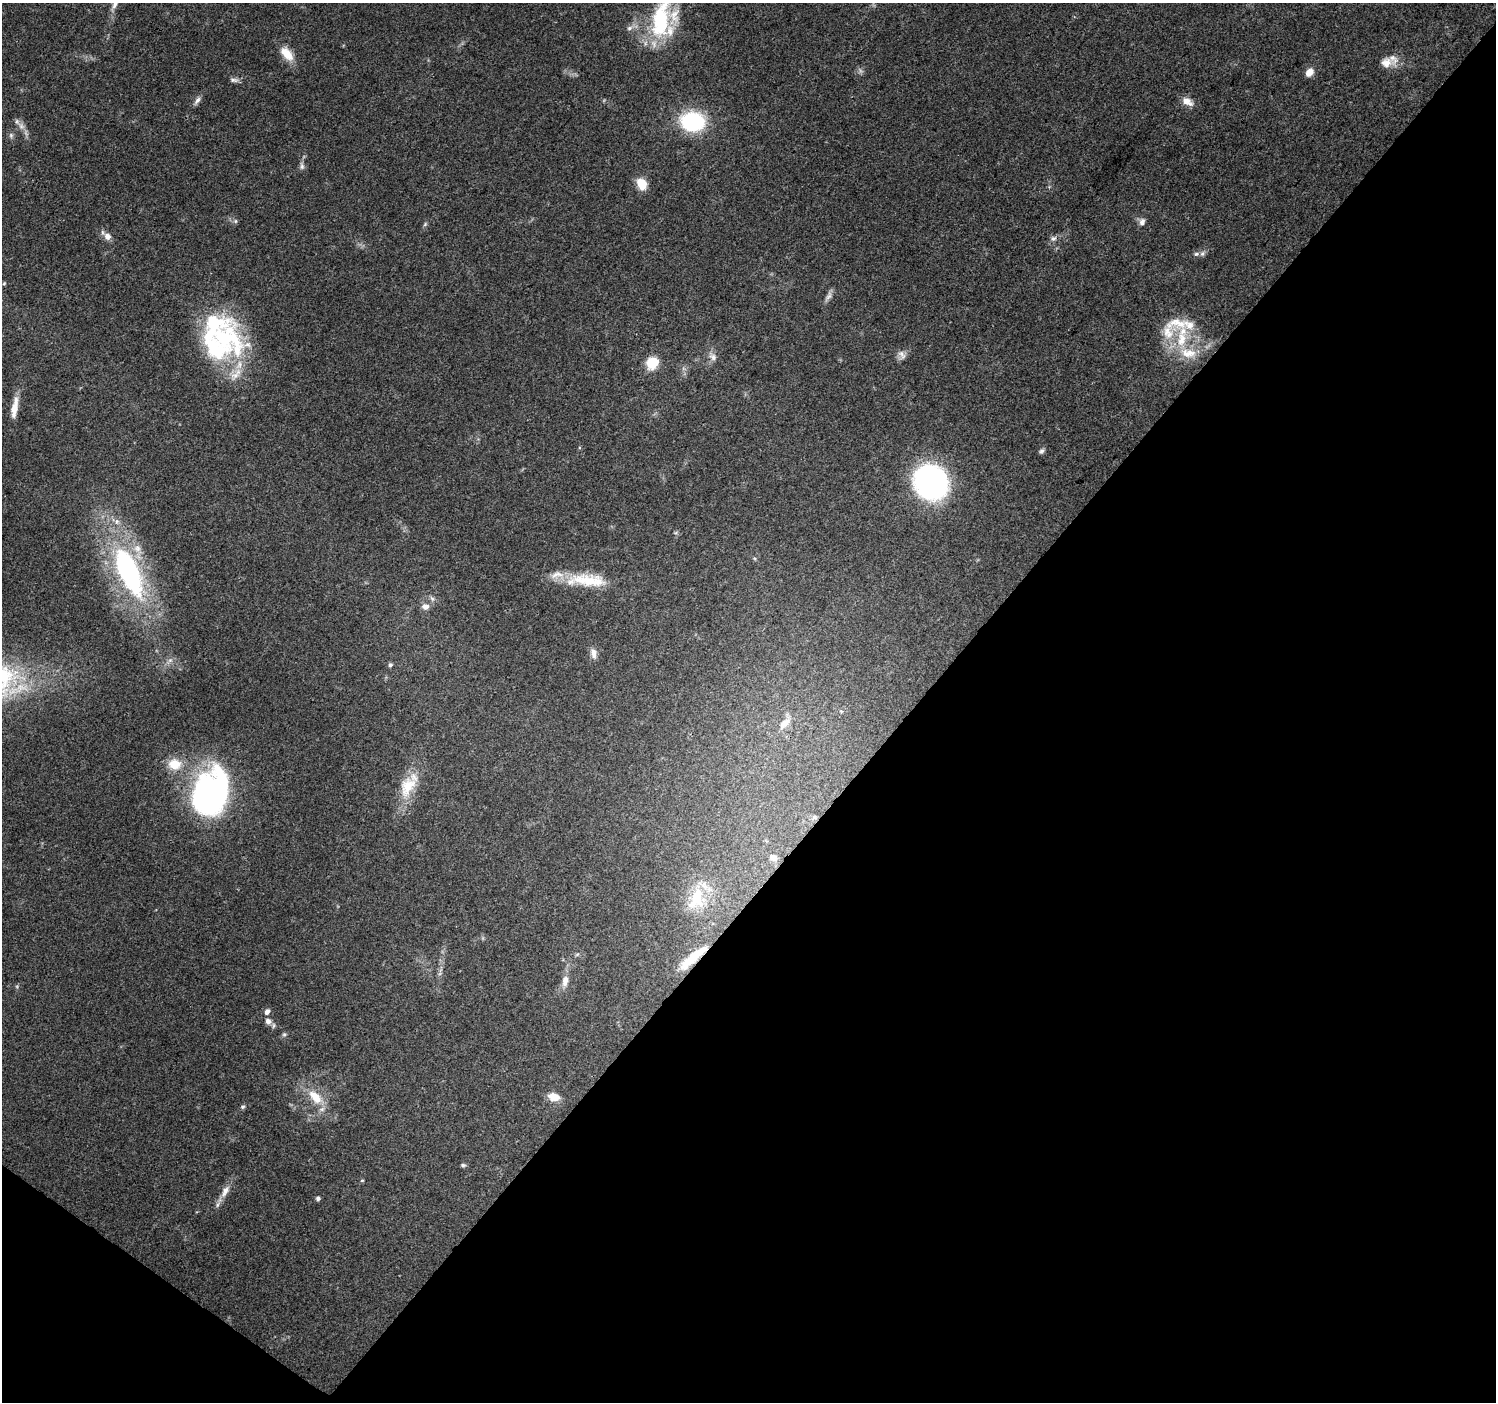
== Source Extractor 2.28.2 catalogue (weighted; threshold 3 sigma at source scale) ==
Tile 15 of 4 x 4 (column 3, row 4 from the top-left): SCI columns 2997-4490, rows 245-1644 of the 5986 x 6019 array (HDU 1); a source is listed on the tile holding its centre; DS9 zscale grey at full resolution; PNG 1498 x 1404 px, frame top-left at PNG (2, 3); no overlay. Shown black and unused: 41% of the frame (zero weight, under 3 of 4 exposures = <1% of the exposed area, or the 3 px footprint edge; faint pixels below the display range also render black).
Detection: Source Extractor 2.28.2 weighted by HDU 2 'WHT'; one run over the whole footprint, this tile lists its part. Background 0.0672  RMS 0.0049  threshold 0.0221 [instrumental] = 3 sigma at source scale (4.5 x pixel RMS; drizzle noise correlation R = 1.50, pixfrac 1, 0.0396/0.0396 arcsec/px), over >= 5 px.
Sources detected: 72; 1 too faint to see at this stretch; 3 inside a brighter object's white glare — not listed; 13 inside a brighter listed object's ellipse — not listed separately; the other 55 listed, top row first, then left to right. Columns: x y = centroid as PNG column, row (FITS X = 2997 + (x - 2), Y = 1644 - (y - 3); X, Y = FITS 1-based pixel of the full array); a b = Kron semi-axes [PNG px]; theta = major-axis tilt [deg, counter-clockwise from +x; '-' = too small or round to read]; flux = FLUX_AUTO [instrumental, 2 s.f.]
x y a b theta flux
115 4 14 6 66 2.7
661 19 52 21 80 41
629 28 8 6 35 1.8
287 54 20 10 -49 8
1386 63 17 14 28 6.4
1309 72 9 7 43 4.5
234 80 12 6 -8 1.7
197 100 13 5 52 1.9
1187 101 15 8 -31 4.3
692 122 16 13 -5 64
21 126 12 8 -50 3.1
11 135 8 6 -71 1.1
302 166 11 6 -80 1.6
642 184 11 8 -61 9.9
235 221 6 5 - 0.9
1142 222 10 7 72 2.2
425 224 6 4 47 0.74
107 236 12 8 -45 3.1
1053 238 8 7 - 1.8
1196 254 7 6 - 1.4
4 283 5 5 - 0.62
829 296 14 6 62 2.1
1168 332 24 15 -78 11
225 338 57 43 -33 71
1181 339 27 14 80 16
902 355 15 8 -61 2.6
713 357 12 8 -49 2.7
653 363 11 10 - 13
14 407 28 7 81 6.8
1041 451 8 5 41 1.2
930 482 28 24 -64 130
129 572 64 25 -65 100
587 580 54 15 -3 22
425 607 9 7 -7 2.9
593 653 13 7 -77 2.9
170 660 7 5 43 1.4
390 665 5 5 - 1.1
784 723 17 9 44 4.8
175 764 15 12 -5 10
408 786 31 18 61 15
208 794 51 28 81 120
773 857 10 7 -27 2.8
696 898 34 18 69 17
693 958 41 9 41 12
565 981 14 8 82 4
267 1012 8 6 59 2.1
268 1021 8 7 - 2.6
284 1034 6 5 - 0.84
315 1097 23 12 -45 11
554 1097 13 8 -12 6.3
243 1107 6 5 - 0.85
463 1165 7 4 -9 0.9
362 1180 5 3 - 0.45
225 1191 18 9 67 4.6
318 1198 6 5 - 1.1
Overlapping masked pixels (flux is a lower limit): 1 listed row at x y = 693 958
Isophote crosses this tile's border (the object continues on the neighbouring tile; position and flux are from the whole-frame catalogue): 2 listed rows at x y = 115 4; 661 19